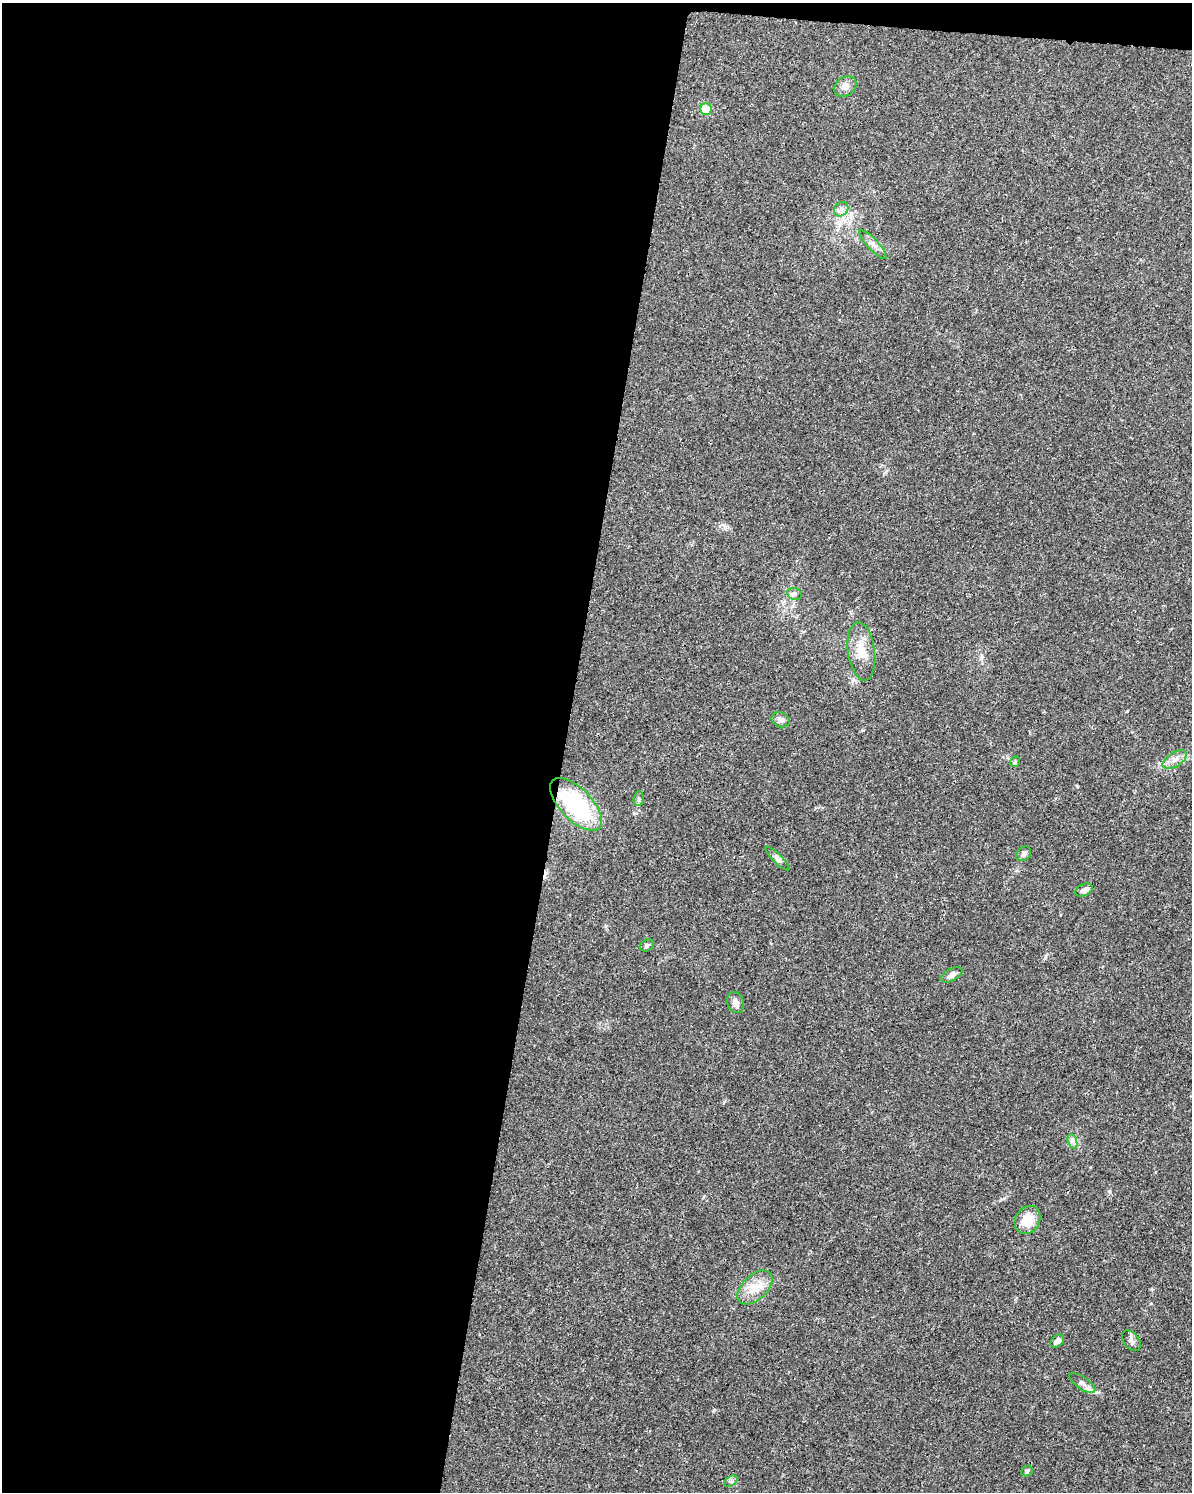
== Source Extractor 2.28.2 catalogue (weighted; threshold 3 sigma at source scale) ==
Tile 1 of 4 x 3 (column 1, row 1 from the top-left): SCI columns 5-1194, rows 3213-4702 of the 4784 x 4997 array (HDU 1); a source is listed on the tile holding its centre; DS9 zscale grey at full resolution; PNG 1194 x 1494 px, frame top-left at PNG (2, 3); each listed source drawn as its Kron ellipse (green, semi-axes under 4 px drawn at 4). Shown black and unused: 48% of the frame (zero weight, under 3 of 4 exposures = <1% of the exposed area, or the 3 px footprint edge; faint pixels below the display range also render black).
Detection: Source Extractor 2.28.2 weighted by HDU 2 'WHT'; one run over the whole footprint, this tile lists its part. Background 0.0366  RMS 0.0034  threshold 0.0152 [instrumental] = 3 sigma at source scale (4.5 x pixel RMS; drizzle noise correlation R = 1.50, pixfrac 1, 0.0396/0.0396 arcsec/px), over >= 5 px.
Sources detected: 26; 1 cosmic-ray / hot-pixel residue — neither listed nor drawn; the other 25 listed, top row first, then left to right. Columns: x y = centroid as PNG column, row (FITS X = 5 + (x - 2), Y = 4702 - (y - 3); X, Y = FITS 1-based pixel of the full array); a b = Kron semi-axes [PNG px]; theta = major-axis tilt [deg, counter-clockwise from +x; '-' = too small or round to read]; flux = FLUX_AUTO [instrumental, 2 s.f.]
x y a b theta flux
845 86 12 9 34 2.2
706 109 6 5 - 13
841 209 8 6 46 1.1
873 244 19 5 -47 1.8
795 594 7 5 -21 0.87
861 651 29 13 -83 6.3
781 720 9 7 -23 1.4
1175 760 13 7 32 2.2
1015 762 6 4 46 0.51
639 799 7 5 84 0.74
576 804 33 16 -46 39
1024 854 8 6 41 1.2
777 859 16 5 -45 1.2
1084 890 9 6 25 1.4
647 945 7 5 29 0.75
952 975 12 6 28 1.7
736 1003 11 8 -69 1.7
1072 1141 7 4 -71 1
1028 1220 15 12 55 7
755 1287 21 12 43 5.4
1057 1341 7 5 40 1.5
1131 1341 11 7 -52 1.2
1082 1383 15 6 -34 1.7
1027 1471 6 5 - 0.8
731 1481 7 4 34 0.78
Overlapping masked pixels (flux is a lower limit): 1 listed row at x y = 576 804
Unlisted compact peaks at least as high as the median listed source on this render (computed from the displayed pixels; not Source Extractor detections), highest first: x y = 1077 786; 1109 1191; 1045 958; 1127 711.